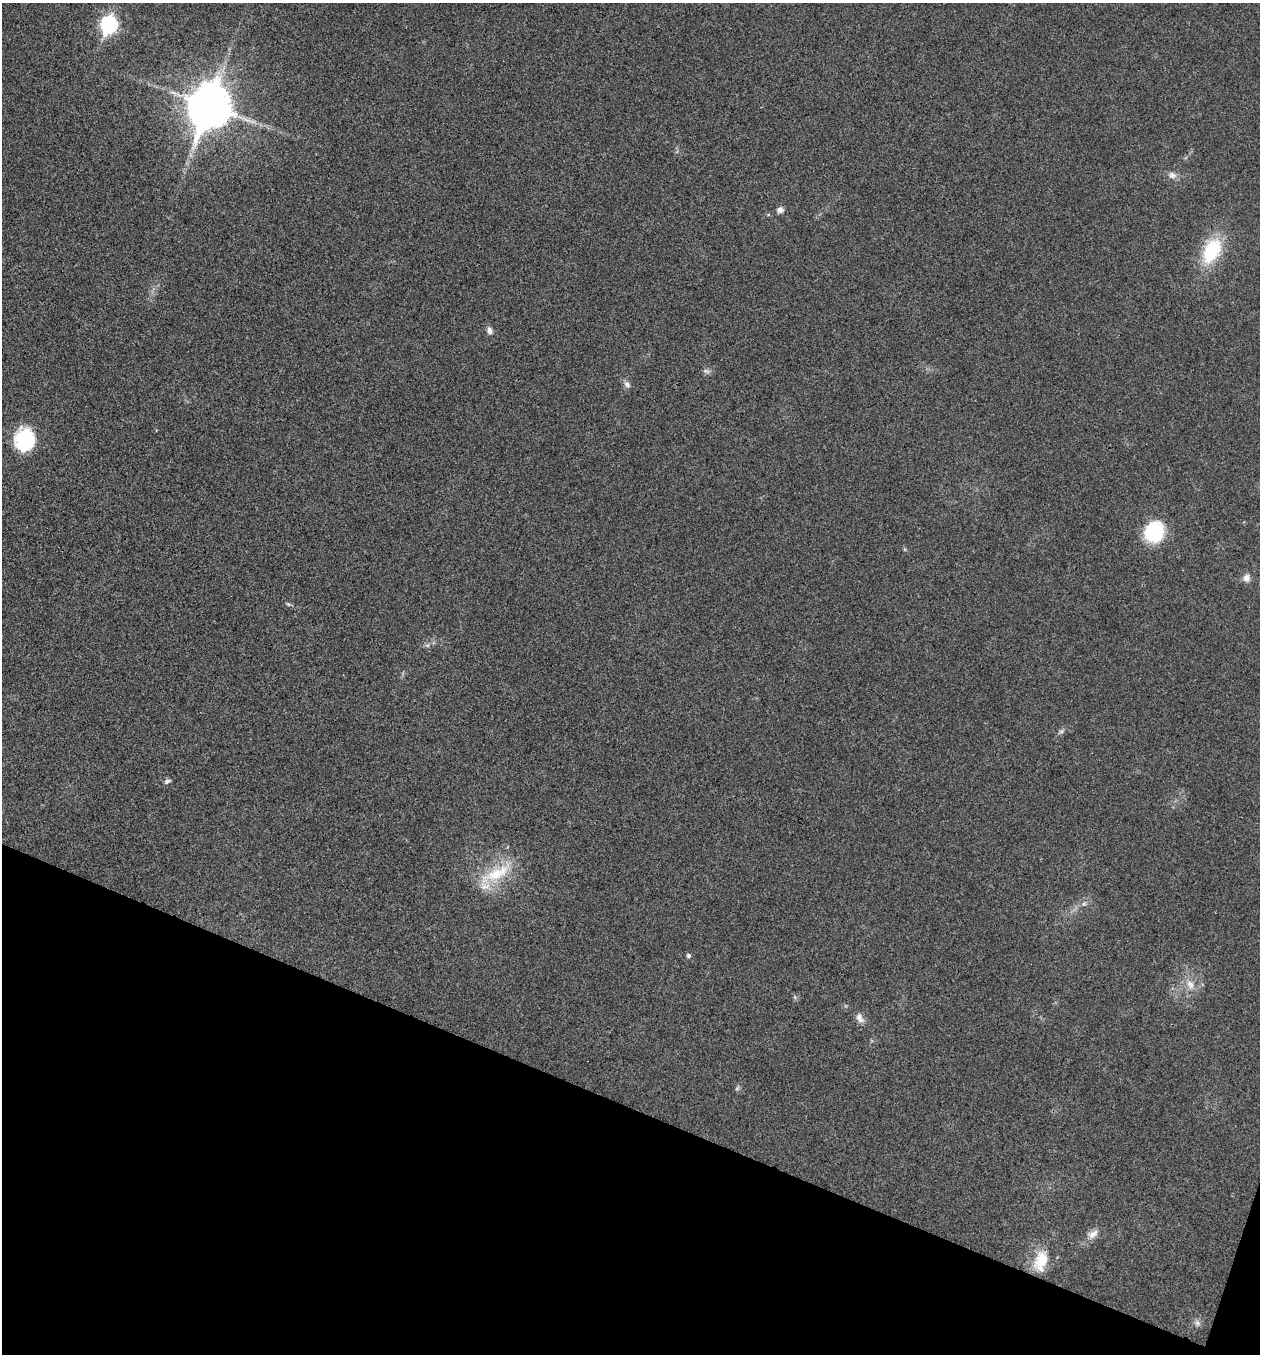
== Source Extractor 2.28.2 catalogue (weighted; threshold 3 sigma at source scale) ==
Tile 15 of 4 x 4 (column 3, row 4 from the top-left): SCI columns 2781-4038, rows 3-1354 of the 5430 x 5417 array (HDU 1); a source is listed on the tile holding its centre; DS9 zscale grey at full resolution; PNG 1262 x 1356 px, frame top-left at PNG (2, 3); no overlay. Shown black and unused: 19% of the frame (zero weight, under 3 of 4 exposures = <1% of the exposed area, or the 3 px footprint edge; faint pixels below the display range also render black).
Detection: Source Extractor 2.28.2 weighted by HDU 2 'WHT'; one run over the whole footprint, this tile lists its part. Background 0.0205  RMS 0.0057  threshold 0.0256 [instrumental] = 3 sigma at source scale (4.5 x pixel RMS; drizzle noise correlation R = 1.50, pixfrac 1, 0.05/0.05 arcsec/px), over >= 5 px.
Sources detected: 24; all 24 listed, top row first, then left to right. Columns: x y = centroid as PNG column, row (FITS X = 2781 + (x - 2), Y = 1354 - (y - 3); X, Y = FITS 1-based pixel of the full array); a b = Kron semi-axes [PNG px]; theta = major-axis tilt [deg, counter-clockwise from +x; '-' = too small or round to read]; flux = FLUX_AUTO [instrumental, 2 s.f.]
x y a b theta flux
109 24 9 7 76 140
209 106 16 13 72 1700
1172 175 12 9 -24 3.1
780 210 8 7 - 2.5
1212 251 35 20 63 30
490 330 9 7 -74 2.4
706 371 10 6 -11 1.6
627 384 10 7 -51 2.4
24 440 25 21 81 32
1154 532 19 17 76 42
1246 578 10 9 - 3.4
288 604 7 4 -43 0.95
427 645 7 4 -17 1
1061 731 7 6 - 1.3
167 781 10 5 25 1.4
496 874 55 16 28 25
1084 904 6 5 - 1.2
689 956 5 5 - 1.3
1190 985 15 10 -63 5.9
860 1018 14 8 -61 3.5
737 1088 7 5 46 1.1
1093 1234 17 10 30 4.7
1041 1261 28 17 73 16
1197 1323 9 7 -55 2.1